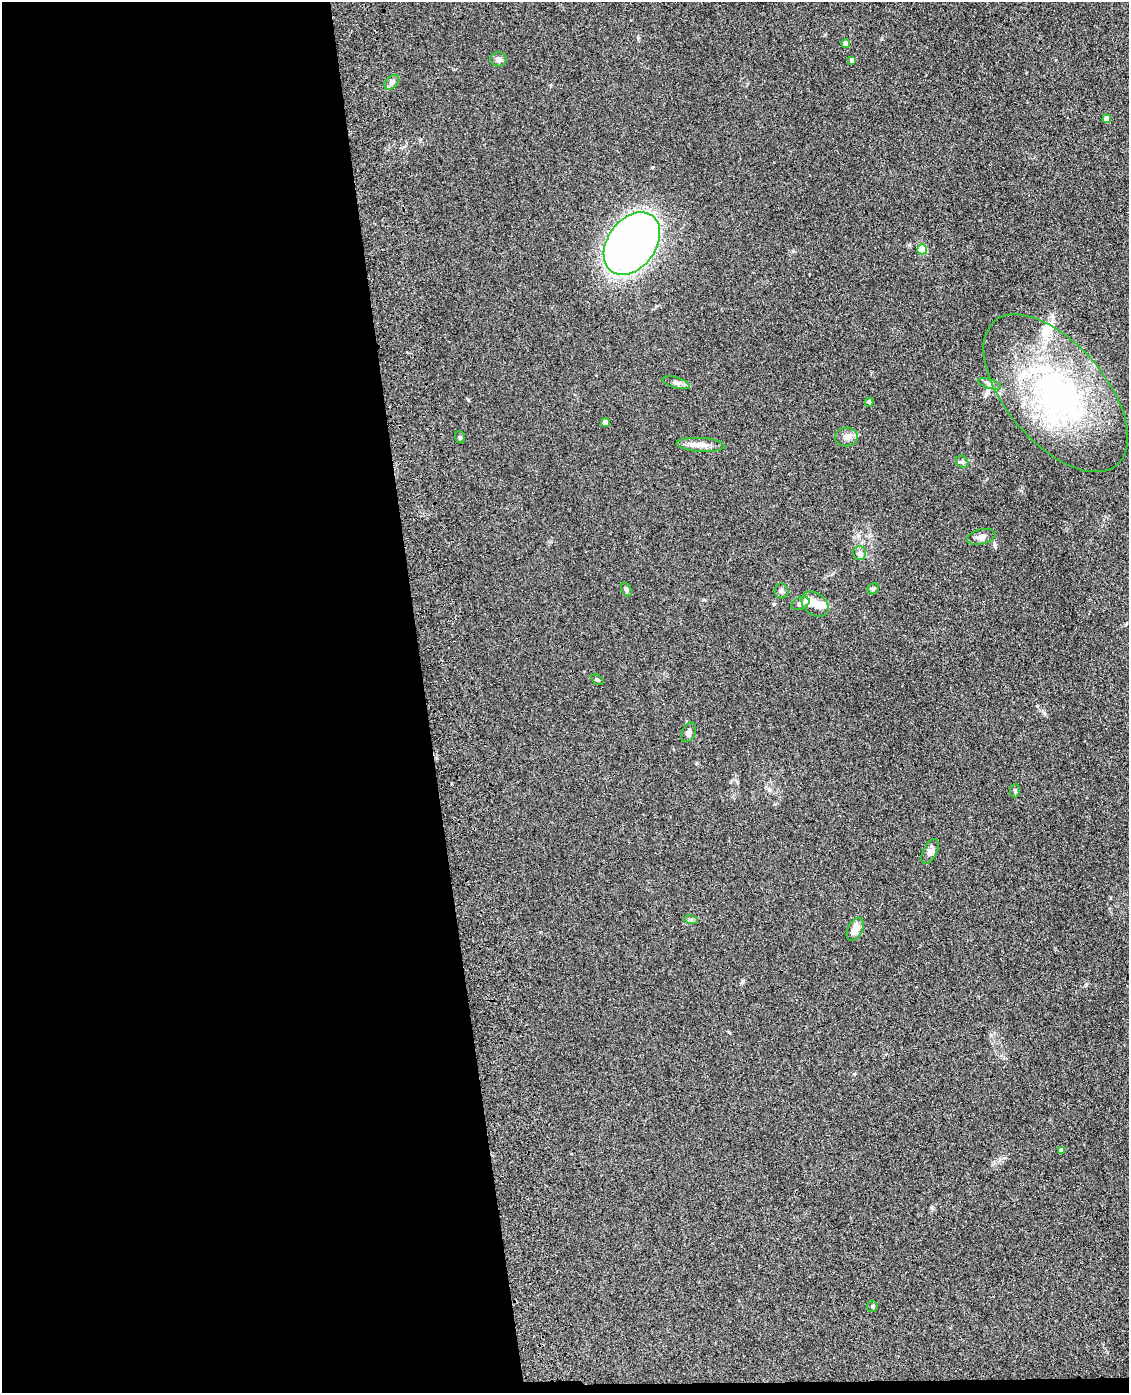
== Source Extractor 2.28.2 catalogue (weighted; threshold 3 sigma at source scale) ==
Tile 9 of 4 x 3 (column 1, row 3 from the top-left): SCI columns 117-1243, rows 252-1642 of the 4740 x 4572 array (HDU 1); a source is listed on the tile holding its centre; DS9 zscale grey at full resolution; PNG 1131 x 1395 px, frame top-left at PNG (2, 2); each listed source drawn as its Kron ellipse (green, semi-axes under 4 px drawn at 4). Shown black and unused: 38% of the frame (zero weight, under 3 of 4 exposures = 6% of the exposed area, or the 3 px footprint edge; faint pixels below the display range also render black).
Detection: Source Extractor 2.28.2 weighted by HDU 2 'WHT'; one run over the whole footprint, this tile lists its part. Background 0.0882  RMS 0.0092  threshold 0.0414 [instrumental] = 3 sigma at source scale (4.5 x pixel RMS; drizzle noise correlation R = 1.50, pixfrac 1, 0.05/0.05 arcsec/px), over >= 5 px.
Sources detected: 38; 2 inside a brighter object's white glare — neither listed nor drawn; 5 inside a brighter listed object's ellipse — not listed separately; the other 31 listed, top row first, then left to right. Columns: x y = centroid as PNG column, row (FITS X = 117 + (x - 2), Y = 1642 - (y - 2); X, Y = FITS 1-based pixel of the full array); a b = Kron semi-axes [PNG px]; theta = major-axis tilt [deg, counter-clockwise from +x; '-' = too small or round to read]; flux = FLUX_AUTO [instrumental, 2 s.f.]
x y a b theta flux
846 44 4 4 - 5.4
498 59 8 7 - 3.5
851 61 3 3 - 1.5
392 82 8 6 45 3.3
1107 119 4 4 - 8
632 244 35 24 54 540
922 249 5 5 - 30
676 383 14 5 -16 3
990 384 12 4 -18 2.7
1056 393 94 49 -50 230
869 402 4 3 - 1.5
606 423 4 4 - 8
460 437 6 5 - 1.2
846 437 11 9 1 5.2
701 445 24 7 -4 7.8
962 462 7 5 -45 1.7
981 537 15 7 14 4.2
860 553 7 6 - 2.3
873 589 6 5 - 1.7
626 590 7 5 -66 1.8
781 591 7 7 - 2.4
800 603 9 6 22 3
815 604 15 11 -39 7.9
597 680 7 4 -36 1.2
689 732 10 7 67 3.3
1015 791 7 5 90 1.7
930 851 13 7 63 4.8
691 920 7 4 -18 1.4
855 929 12 7 64 8.7
1062 1150 4 4 - 3.5
872 1306 6 5 - 1.3
Unlisted compact peaks at least as high as the median listed source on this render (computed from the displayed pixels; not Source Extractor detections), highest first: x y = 743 981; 854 1074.